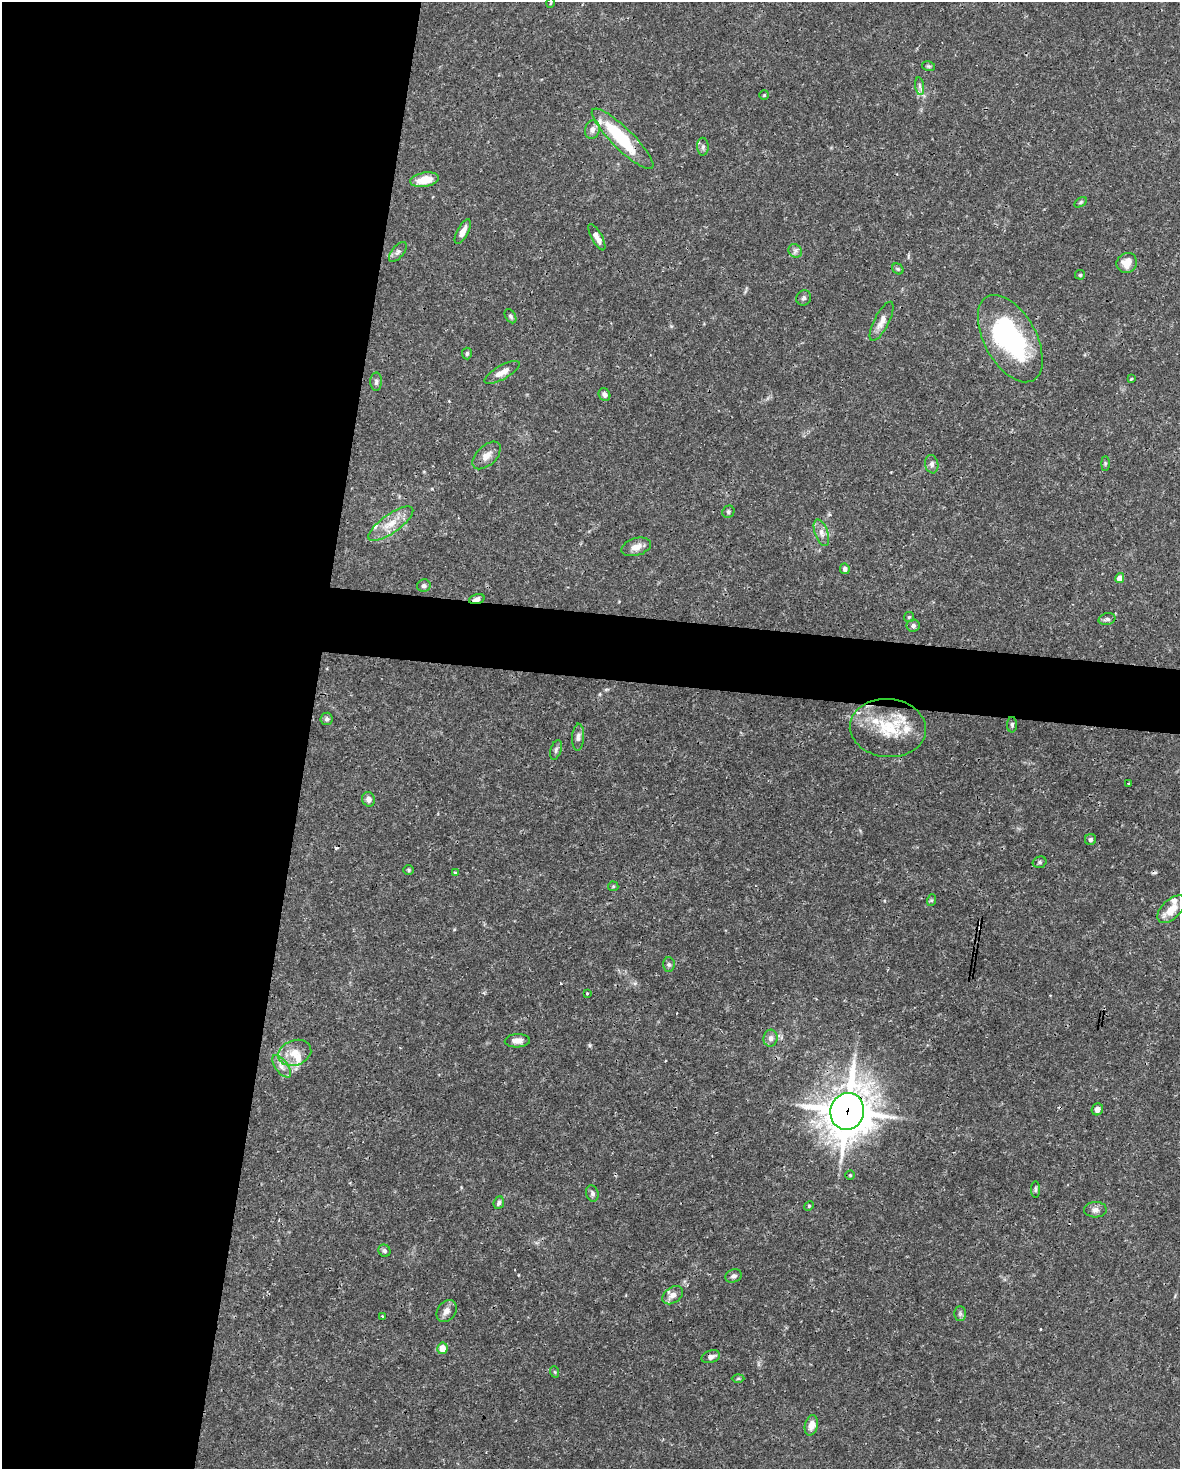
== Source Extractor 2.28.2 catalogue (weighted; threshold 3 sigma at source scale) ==
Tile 5 of 4 x 3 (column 1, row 2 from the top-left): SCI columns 4-1181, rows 1694-3160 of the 4716 x 4739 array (HDU 1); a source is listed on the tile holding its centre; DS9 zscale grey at full resolution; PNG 1182 x 1471 px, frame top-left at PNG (2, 2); each listed source drawn as its Kron ellipse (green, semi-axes under 4 px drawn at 4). Shown black and unused: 29% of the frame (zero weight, under 3 of 4 exposures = <1% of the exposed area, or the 3 px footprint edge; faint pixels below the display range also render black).
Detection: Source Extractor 2.28.2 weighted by HDU 2 'WHT'; one run over the whole footprint, this tile lists its part. Background 0.0444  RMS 0.0019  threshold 0.00835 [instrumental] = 3 sigma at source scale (4.5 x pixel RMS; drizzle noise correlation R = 1.50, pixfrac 1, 0.05/0.05 arcsec/px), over >= 5 px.
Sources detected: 89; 2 inside a brighter object's white glare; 2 cosmic-ray / hot-pixel residue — neither listed nor drawn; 7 inside a brighter listed object's ellipse — not listed separately; the other 78 listed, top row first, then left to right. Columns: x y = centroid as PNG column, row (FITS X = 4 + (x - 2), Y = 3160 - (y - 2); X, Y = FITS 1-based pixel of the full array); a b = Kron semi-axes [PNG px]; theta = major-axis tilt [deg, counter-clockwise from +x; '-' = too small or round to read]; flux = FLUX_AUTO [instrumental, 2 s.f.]
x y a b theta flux
551 3 5 3 - 0.14
928 66 6 4 -11 0.31
920 86 9 4 -82 0.51
764 95 5 5 - 0.2
592 129 9 7 74 0.96
623 139 42 10 -44 12
703 147 9 5 -89 0.55
425 180 14 7 10 3.2
1081 202 7 4 33 0.29
463 231 13 5 62 1.3
597 237 15 5 -61 1.4
795 251 7 6 - 0.57
398 252 12 6 51 0.61
1127 263 10 9 - 2.2
898 269 6 5 - 0.29
1080 275 5 5 - 0.25
804 298 8 7 - 0.44
511 316 8 5 -59 0.4
882 321 21 7 63 1.6
1010 339 48 26 -61 28
467 353 6 5 - 0.4
502 372 20 7 29 1.4
1131 379 3 3 - 0.24
376 382 9 5 89 0.5
604 394 7 5 -63 0.57
487 455 17 9 44 1.5
1105 463 7 4 -90 0.25
932 464 9 6 -81 0.6
728 512 6 6 - 0.37
391 524 27 9 35 3
821 533 14 6 -70 1.1
636 547 15 8 17 1.4
845 569 5 4 - 0.65
1120 578 5 4 - 1.7
424 586 7 6 - 0.52
477 599 8 4 16 0.68
909 617 5 5 - 0.25
1107 619 8 6 14 0.51
913 626 6 6 - 0.59
327 719 6 6 - 0.46
1012 725 8 5 -89 0.37
888 728 38 29 -5 9.9
578 737 13 6 87 0.72
556 750 10 5 72 0.5
1129 784 3 3 - 0.37
369 799 7 6 - 0.86
1091 839 5 5 - 0.45
1040 862 7 5 16 0.35
408 870 5 5 - 0.29
455 873 4 3 - 0.18
613 886 5 5 - 0.24
932 900 6 4 71 0.27
1171 909 17 9 44 2.6
669 964 7 6 - 0.41
587 993 3 3 - 0.2
771 1038 8 7 - 0.86
517 1041 12 6 3 1.3
295 1053 17 12 19 2.7
282 1066 13 6 -53 1.1
1097 1109 6 5 - 0.9
847 1111 18 17 - 520
850 1175 4 4 - 0.21
1036 1190 8 4 90 0.3
592 1193 8 6 -73 0.56
499 1203 6 5 - 0.49
809 1206 5 4 - 0.22
1095 1210 11 7 1 0.87
384 1251 6 5 - 0.41
734 1276 8 6 26 0.62
673 1295 11 8 36 1.2
447 1311 12 9 54 1.1
960 1314 7 6 - 0.44
382 1316 2 2 - 0.2
442 1348 6 5 - 2.3
711 1357 9 6 16 0.89
555 1372 6 3 -71 0.19
738 1378 6 4 1 0.25
811 1425 10 6 76 1.7
Overlapping masked pixels (flux is a lower limit): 3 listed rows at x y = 1010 339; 477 599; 847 1111